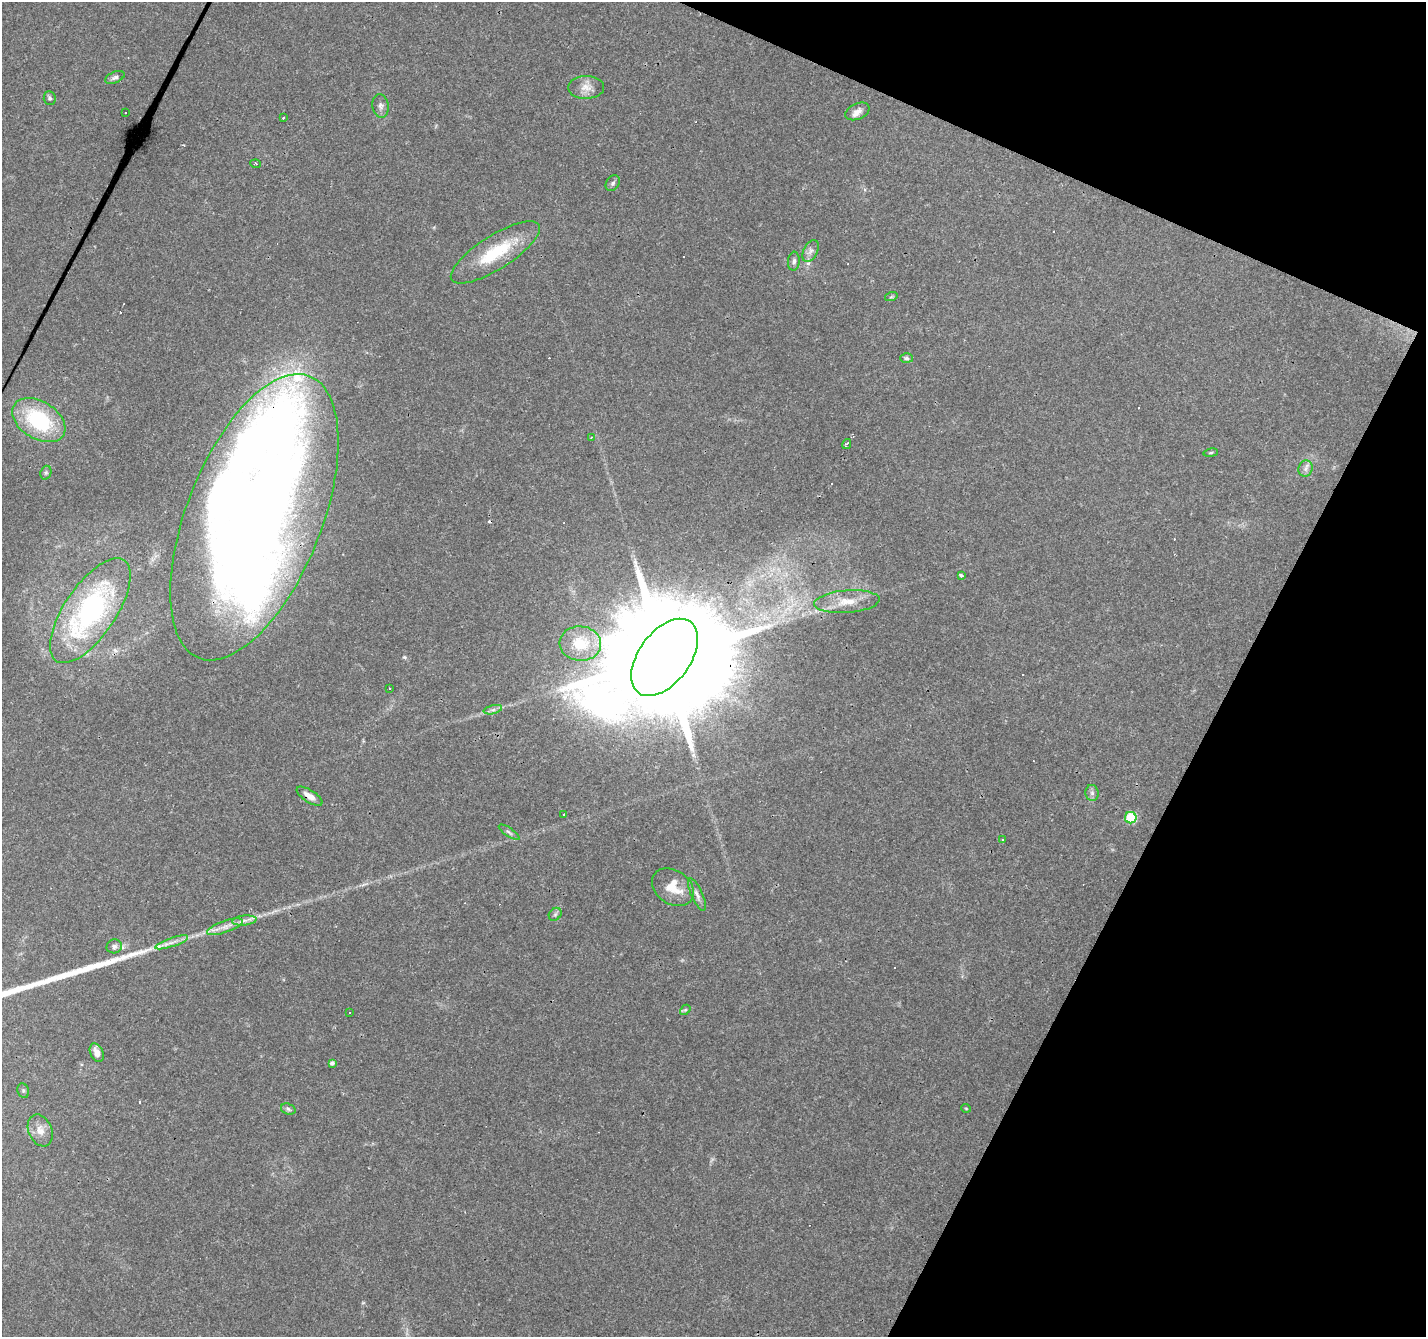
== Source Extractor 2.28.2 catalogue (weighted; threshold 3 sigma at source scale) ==
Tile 8 of 4 x 4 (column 4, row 2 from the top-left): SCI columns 4273-5696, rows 2872-4206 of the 5699 x 5807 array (HDU 1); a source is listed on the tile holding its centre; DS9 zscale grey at full resolution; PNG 1428 x 1339 px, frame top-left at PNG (2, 2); each listed source drawn as its Kron ellipse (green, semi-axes under 4 px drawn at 4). Shown black and unused: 21% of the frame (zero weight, under 3 of 4 exposures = <1% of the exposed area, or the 3 px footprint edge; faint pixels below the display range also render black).
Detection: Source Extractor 2.28.2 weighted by HDU 2 'WHT'; one run over the whole footprint, this tile lists its part. Background 0.052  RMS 0.0037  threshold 0.0165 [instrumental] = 3 sigma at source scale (4.5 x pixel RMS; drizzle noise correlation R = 1.50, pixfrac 1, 0.0396/0.0396 arcsec/px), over >= 5 px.
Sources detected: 68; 3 inside a brighter object's white glare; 15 cosmic-ray / hot-pixel residue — neither listed nor drawn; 1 inside a brighter listed object's ellipse — not listed separately; the other 49 listed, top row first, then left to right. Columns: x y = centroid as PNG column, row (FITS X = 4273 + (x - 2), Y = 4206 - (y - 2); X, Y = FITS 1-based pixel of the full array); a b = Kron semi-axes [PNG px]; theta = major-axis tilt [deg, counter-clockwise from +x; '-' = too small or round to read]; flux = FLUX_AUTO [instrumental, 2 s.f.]
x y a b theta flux
115 77 10 5 23 1.2
586 87 18 11 1 3.8
50 98 7 6 - 0.79
381 106 12 8 -81 1.7
857 111 13 8 23 2.3
125 113 2 2 - 0.27
283 117 3 2 - 0.59
255 164 5 4 - 0.49
613 183 8 6 54 0.89
810 251 12 7 63 1.8
495 252 51 17 32 19
794 261 9 6 85 1.2
891 297 6 4 18 0.45
906 358 6 5 - 0.81
39 420 29 18 -32 30
591 437 4 3 - 0.36
847 444 5 2 - 0.75
1211 453 7 3 9 0.47
1306 469 8 7 - 1.4
46 473 7 5 70 0.71
254 517 152 67 68 500
961 575 4 3 - 2.4
847 602 33 11 4 8.1
90 611 61 25 56 68
580 643 21 17 -5 12
665 657 44 25 54 19000
390 688 3 3 - 2.6
493 710 9 4 13 1.1
1092 793 8 6 -89 1.1
310 796 15 6 -32 2.8
564 814 3 2 - 0.57
1131 818 6 5 - 24
509 832 12 3 -34 0.91
1003 839 3 2 - 0.3
673 887 22 17 -35 8.2
697 895 17 5 -66 1.9
555 914 7 5 45 0.77
244 920 12 5 6 1.7
225 927 19 6 19 3
172 942 17 4 19 2.3
114 946 7 7 - 1.2
685 1010 6 4 42 0.54
350 1012 3 2 - 0.28
97 1053 10 6 -65 2.5
332 1063 4 4 - 0.94
23 1091 7 5 -71 0.78
966 1108 5 3 - 0.28
288 1109 7 5 -19 0.84
40 1130 16 11 -66 3.9
Overlapping masked pixels (flux is a lower limit): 3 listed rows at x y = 254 517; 665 657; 310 796